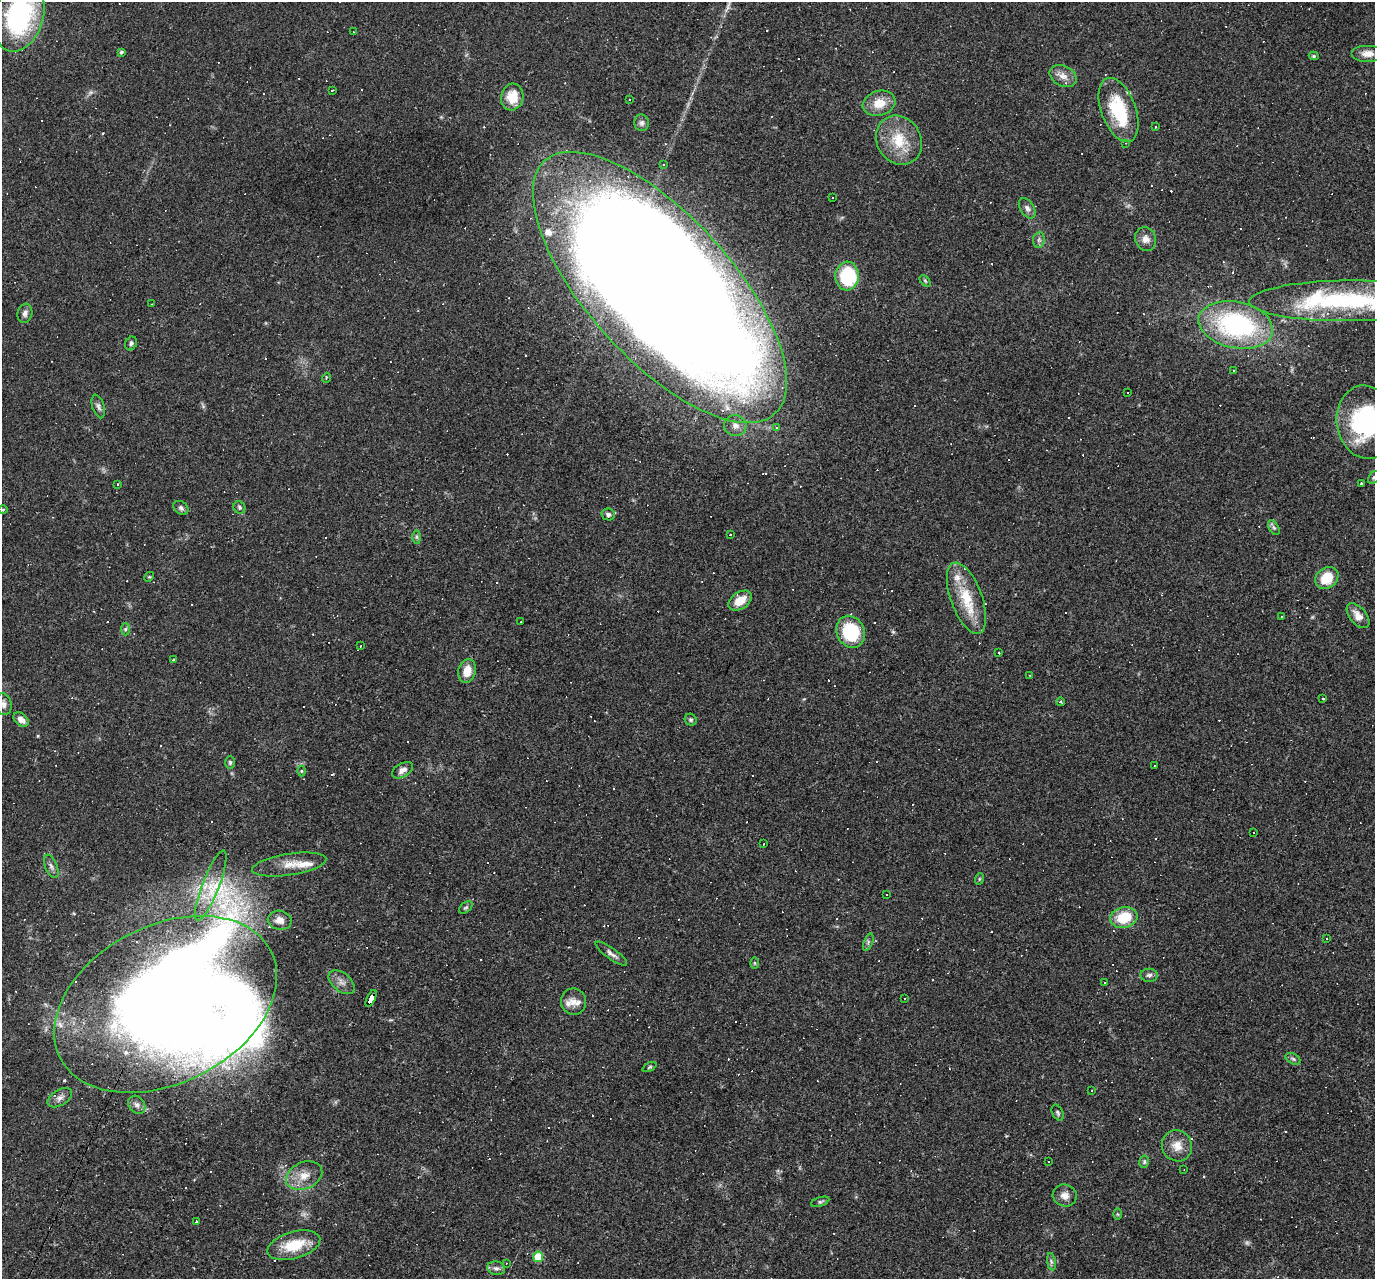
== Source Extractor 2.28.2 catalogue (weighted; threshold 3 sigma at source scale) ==
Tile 7 of 4 x 4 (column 3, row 2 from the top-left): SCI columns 2749-4121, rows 2822-4098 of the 5495 x 5510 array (HDU 1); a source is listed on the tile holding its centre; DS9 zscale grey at full resolution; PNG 1377 x 1281 px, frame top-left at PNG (2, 2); each listed source drawn as its Kron ellipse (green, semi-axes under 4 px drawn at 4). Shown black and unused: <1% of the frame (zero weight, under 2 of 3 exposures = <1% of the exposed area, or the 3 px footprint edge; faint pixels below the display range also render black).
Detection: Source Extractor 2.28.2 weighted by HDU 2 'WHT'; one run over the whole footprint, this tile lists its part. Background 0.0361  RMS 0.0046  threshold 0.0208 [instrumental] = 3 sigma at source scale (4.5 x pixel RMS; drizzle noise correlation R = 1.50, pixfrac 1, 0.05/0.05 arcsec/px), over >= 5 px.
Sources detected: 241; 1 too faint to see at this stretch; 4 inside a brighter object's white glare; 115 cosmic-ray / hot-pixel residue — neither listed nor drawn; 12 inside a brighter listed object's ellipse — not listed separately; the other 109 listed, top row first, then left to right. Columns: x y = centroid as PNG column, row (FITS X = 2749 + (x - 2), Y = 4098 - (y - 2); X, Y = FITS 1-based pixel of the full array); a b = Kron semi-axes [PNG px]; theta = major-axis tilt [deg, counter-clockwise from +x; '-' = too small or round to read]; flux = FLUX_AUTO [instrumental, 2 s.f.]
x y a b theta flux
19 16 36 24 73 77
354 32 3 2 - 0.44
121 52 4 3 - 0.92
1368 54 16 8 0 3.7
1314 56 5 4 - 0.63
1063 76 14 10 -27 3.8
332 90 3 2 - 0.59
512 97 13 11 76 9.6
630 99 3 2 - 0.47
879 103 16 12 18 8.1
1119 110 33 17 -69 25
642 123 8 7 - 1.5
1156 127 3 2 - 0.57
899 140 25 22 -60 16
1126 143 3 3 - 0.51
663 165 4 4 - 0.76
833 197 3 3 - 1.1
1027 208 11 7 -56 1.9
1146 239 12 10 -68 3.3
1039 240 8 5 83 1.2
847 276 14 12 86 29
925 281 6 4 -46 0.61
660 287 171 72 -48 2200
1348 301 98 20 0 66
152 304 3 2 - 0.27
25 313 10 7 80 1.8
1236 325 37 23 -12 69
131 343 7 5 61 1.1
1233 370 3 2 - 0.42
326 378 5 3 - 0.38
1127 392 2 2 - 0.42
98 406 12 6 -73 1.7
1366 422 37 29 -80 56
735 425 11 10 - 3.4
777 427 4 3 - 0.74
1374 478 7 5 49 0.83
118 484 3 3 - 0.89
1362 484 3 3 - 4.9
239 507 6 5 - 0.86
181 508 8 6 -37 1.3
3 509 5 3 - 0.45
608 514 7 6 - 1.5
1274 528 8 4 -58 0.99
730 535 3 2 - 0.26
417 537 7 4 -90 0.92
149 577 5 4 - 0.53
1327 578 12 10 38 12
966 598 37 15 -70 17
740 601 13 8 33 7.1
1281 616 2 2 - 0.44
1358 616 14 8 -50 4.4
520 622 3 2 - 0.33
125 629 6 4 88 0.78
851 632 16 14 -64 27
360 646 3 2 - 0.3
999 652 3 2 - 0.62
173 660 3 2 - 1
467 671 12 8 75 6.3
1029 675 2 2 - 0.25
1323 699 4 2 - 0.37
1061 702 4 3 - 0.5
4 704 11 8 -82 2.6
21 719 8 6 -42 3.3
691 720 6 5 - 0.87
230 762 6 5 - 0.8
1154 766 3 2 - 0.43
402 770 11 7 30 2.4
302 771 5 3 - 0.43
1254 833 3 2 - 0.52
763 844 3 2 - 0.38
289 864 37 10 9 7.4
51 866 12 6 -68 1.9
979 879 6 3 72 0.53
211 886 37 8 69 12
886 895 3 3 - 5
466 907 8 5 39 0.78
1124 918 14 10 12 14
280 920 12 9 -10 3.9
1326 938 3 2 - 0.46
868 942 9 4 69 1.1
611 954 19 5 -36 2.2
755 963 6 4 -89 0.57
1149 975 8 6 -4 1.4
342 982 15 9 -39 3.3
1105 983 3 2 - 0.41
371 998 9 4 65 150
905 999 3 2 - 0.41
573 1002 13 12 - 4.4
165 1004 118 79 27 760
1293 1059 8 5 -30 0.95
649 1067 7 4 27 0.63
1091 1091 3 2 - 0.55
60 1098 13 7 31 2.6
137 1105 10 7 -53 1.9
1058 1113 8 5 -62 1
1177 1146 16 15 - 5.8
1048 1161 3 2 - 0.33
1144 1162 6 5 - 0.76
1184 1170 2 2 - 0.25
304 1176 19 13 24 7.1
1065 1195 12 11 - 3.4
820 1202 9 4 17 0.88
1118 1214 6 4 -89 0.58
196 1221 3 3 - 1.6
294 1245 27 13 16 15
538 1257 5 5 - 18
1051 1262 9 4 -81 1
506 1263 2 2 - 0.35
496 1268 9 6 -10 1.7
Overlapping masked pixels (flux is a lower limit): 4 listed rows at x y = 660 287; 371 998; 165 1004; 294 1245
Isophote crosses this tile's border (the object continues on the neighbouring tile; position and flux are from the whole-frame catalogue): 6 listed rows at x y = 19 16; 1348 301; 1366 422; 1374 478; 4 704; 165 1004